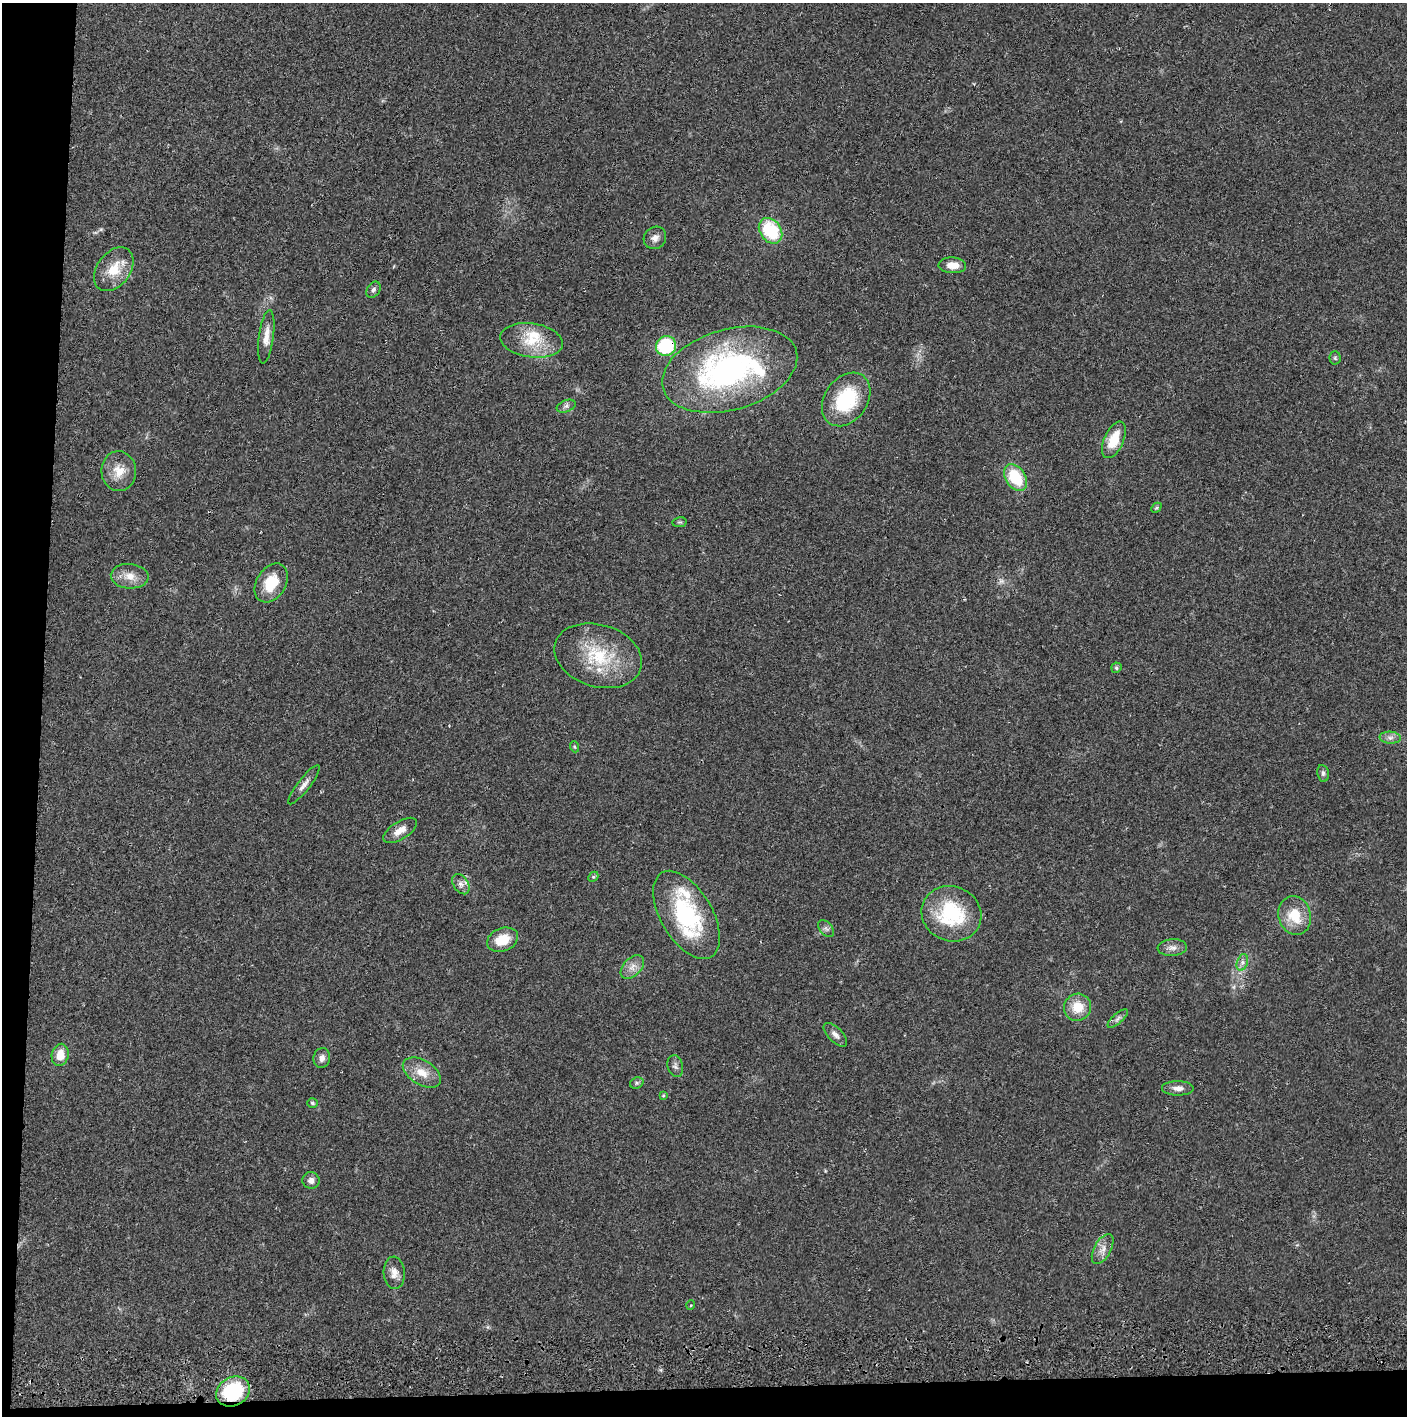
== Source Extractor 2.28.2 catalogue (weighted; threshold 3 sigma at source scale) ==
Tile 7 of 3 x 3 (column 1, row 3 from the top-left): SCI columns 4-1408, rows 56-1469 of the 4226 x 4357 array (HDU 1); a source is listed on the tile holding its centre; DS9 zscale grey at full resolution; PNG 1409 x 1418 px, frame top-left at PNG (2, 3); each listed source drawn as its Kron ellipse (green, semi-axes under 4 px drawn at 4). Shown black and unused: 5% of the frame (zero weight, under 2 of 3 exposures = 3% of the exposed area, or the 3 px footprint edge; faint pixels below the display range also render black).
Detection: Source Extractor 2.28.2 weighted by HDU 2 'WHT'; one run over the whole footprint, this tile lists its part. Background 0.0213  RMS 0.0035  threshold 0.0156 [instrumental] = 3 sigma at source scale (4.5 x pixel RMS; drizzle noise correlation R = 1.50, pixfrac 1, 0.05/0.05 arcsec/px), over >= 5 px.
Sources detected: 59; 1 too faint to see at this stretch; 1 cosmic-ray / hot-pixel residue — neither listed nor drawn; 5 inside a brighter listed object's ellipse — not listed separately; the other 52 listed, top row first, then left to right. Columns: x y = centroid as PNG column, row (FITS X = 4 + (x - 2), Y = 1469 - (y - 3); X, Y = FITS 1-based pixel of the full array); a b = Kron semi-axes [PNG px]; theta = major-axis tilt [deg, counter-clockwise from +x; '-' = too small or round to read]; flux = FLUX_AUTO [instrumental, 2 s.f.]
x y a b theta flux
771 231 14 10 -54 18
655 238 12 10 44 2.2
952 265 14 8 -2 3.9
114 269 24 16 53 8.5
373 290 9 6 57 1
266 337 27 7 82 3.9
531 340 31 17 -8 11
666 346 10 9 - 24
1335 358 6 5 - 0.62
730 370 69 40 16 88
846 399 29 21 54 23
566 406 10 6 22 1.1
1114 440 19 10 66 8.8
119 471 20 17 -86 6
1016 477 14 10 -56 14
1156 508 6 4 43 0.51
680 522 7 5 9 0.57
130 576 19 12 -4 4.5
271 583 21 14 58 10
598 656 45 31 -17 22
1116 668 5 5 - 0.69
1390 738 11 6 -3 1.5
575 747 6 3 -70 0.4
1323 773 8 6 -81 0.93
304 785 24 6 52 2.2
400 830 19 9 32 3.5
593 877 6 4 43 0.47
461 884 11 7 -58 1.9
951 914 30 27 -22 25
687 915 49 25 -59 36
1295 915 19 16 -74 9.5
826 929 10 6 -49 1.1
502 940 16 11 23 7.6
1172 947 14 8 4 2
1242 962 8 5 71 1.2
632 967 14 9 46 2.8
1078 1007 14 13 - 7.1
1118 1018 13 5 41 1.2
835 1035 15 7 -45 1.8
60 1055 11 8 78 4.9
322 1058 10 8 77 2
675 1066 11 7 -75 1.3
422 1073 21 12 -31 5.5
637 1083 7 5 21 0.71
1178 1088 16 7 -1 2.2
663 1095 4 3 - 0.38
312 1103 5 5 - 0.67
311 1180 8 8 - 2
1103 1249 16 8 62 2.7
394 1273 16 10 -87 3
691 1305 5 3 - 0.32
233 1392 17 14 29 25
Overlapping masked pixels (flux is a lower limit): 3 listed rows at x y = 666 346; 400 830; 233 1392